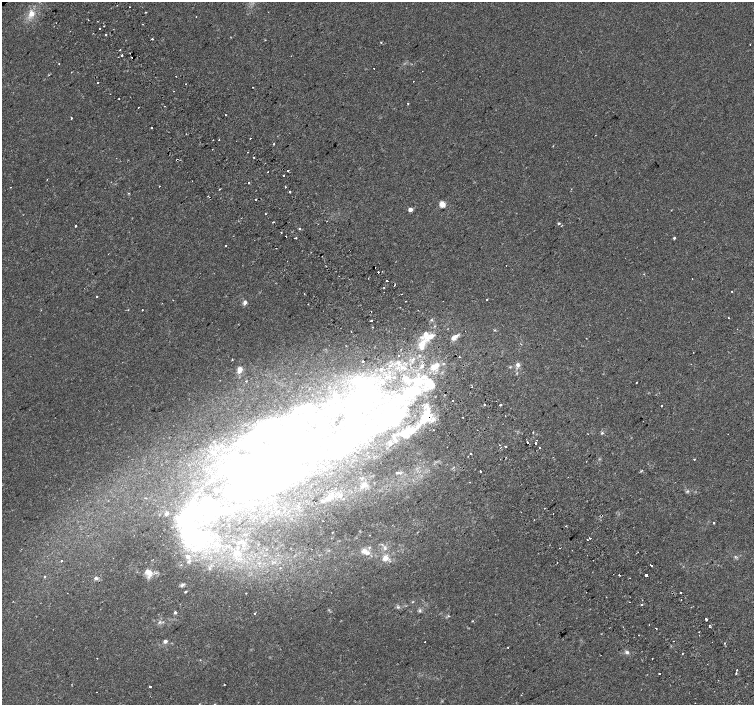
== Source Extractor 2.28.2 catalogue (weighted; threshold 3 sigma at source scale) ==
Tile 6 of 4 x 4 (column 2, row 2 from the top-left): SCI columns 1555-3057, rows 3063-4468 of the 6109 x 6061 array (HDU 1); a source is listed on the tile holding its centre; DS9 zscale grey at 2 x 2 block average (1 PNG px = mean of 2 x 2 image px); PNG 756 x 707 px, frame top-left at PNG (2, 2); no overlay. Shown black and unused: <1% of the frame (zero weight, under 2 of 3 exposures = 3% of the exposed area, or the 3 px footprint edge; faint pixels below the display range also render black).
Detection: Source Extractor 2.28.2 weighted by HDU 2 'WHT'; one run over the whole footprint, this tile lists its part. Background 0.0152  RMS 0.0034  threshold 0.0152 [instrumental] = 3 sigma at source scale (4.5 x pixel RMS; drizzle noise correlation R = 1.50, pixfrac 1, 0.0396/0.0396 arcsec/px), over >= 5 px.
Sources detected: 246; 21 inside a brighter object's white glare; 18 cosmic-ray / hot-pixel residue — not listed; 1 coinciding with a brighter row at this scale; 20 inside a brighter listed object's ellipse — not listed separately; the other 186 listed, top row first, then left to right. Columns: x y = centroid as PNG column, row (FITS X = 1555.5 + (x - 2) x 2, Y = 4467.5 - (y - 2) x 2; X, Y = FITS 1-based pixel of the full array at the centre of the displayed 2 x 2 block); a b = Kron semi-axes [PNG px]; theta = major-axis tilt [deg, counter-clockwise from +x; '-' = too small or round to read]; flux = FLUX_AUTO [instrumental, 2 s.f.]
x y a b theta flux
117 5 2 2 - 0.3
129 7 2 2 - 0.35
145 12 3 2 - 0.41
31 14 9 7 66 6.7
196 17 2 2 - 1.2
88 20 2 2 - 0.4
104 26 2 2 - 0.4
99 29 2 2 - 1.2
106 34 2 2 - 2.1
152 39 2 2 - 2.2
381 42 2 2 - 0.85
750 44 2 2 - 0.48
120 50 2 2 - 2.1
122 55 2 2 - 1.3
131 57 2 2 - 1.1
59 64 2 2 - 0.35
374 68 2 2 - 3.3
176 76 2 2 - 0.95
98 82 2 2 - 1.5
185 84 2 2 - 0.38
253 87 2 2 - 0.67
110 94 2 2 - 0.34
408 103 2 2 - 0.56
138 107 2 2 - 1
71 118 2 2 - 5.9
151 128 2 2 - 2.3
250 138 2 2 - 1.1
213 140 2 2 - 0.86
219 140 2 2 - 0.44
274 144 2 2 - 0.55
553 146 3 2 - 0.38
288 171 2 2 - 0.72
268 172 2 2 - 1.7
283 175 2 2 - 1.8
249 182 2 2 - 1
159 186 2 2 - 2.1
11 187 2 2 - 0.28
285 187 2 2 - 0.73
219 189 2 2 - 1.6
290 192 2 2 - 1.9
255 200 2 2 - 0.91
442 204 3 3 - 20
410 210 3 2 - 7.3
266 214 2 2 - 1.5
273 222 2 2 - 1.1
559 223 2 2 - 1.3
75 226 2 2 - 8.8
299 229 2 2 - 2
286 236 2 2 - 1.7
296 238 2 2 - 1
674 238 2 2 - 1.1
226 246 2 2 - 2.9
506 265 2 2 - 0.5
375 267 2 2 - 1.6
378 272 2 2 - 0.93
692 279 2 2 - 0.24
387 281 2 2 - 3.1
384 288 2 2 - 0.73
731 291 2 2 - 0.59
304 294 2 2 - 1
97 297 2 2 - 2.8
173 300 2 2 - 0.45
487 300 2 2 - 0.78
245 302 5 5 - 2.3
128 310 2 2 - 0.63
142 310 2 2 - 1.2
728 318 2 2 - 0.96
371 320 2 2 - 2.7
431 320 3 3 - 0.72
372 327 2 2 - 0.65
495 330 3 2 - 0.62
431 336 9 6 26 7.3
454 337 10 4 39 4.3
421 346 13 10 89 12
693 352 2 2 - 0.23
399 356 2 2 - 1.2
459 357 2 2 - 1.2
232 359 2 2 - 0.6
413 359 5 3 - 1.8
363 361 2 2 - 1.3
398 363 7 4 -66 2.2
518 365 6 5 - 2.6
402 367 6 3 -2 2.4
421 367 6 3 29 2
435 367 14 7 31 11
240 369 7 5 68 4.9
387 377 4 2 - 0.91
358 378 4 3 - 1.7
405 378 8 7 - 4.8
246 381 2 2 - 0.93
636 382 2 2 - 0.44
428 383 13 8 -45 18
414 391 16 10 5 25
388 397 6 4 49 2.4
367 398 27 10 49 31
452 401 2 2 - 0.94
484 404 2 2 - 1.2
500 405 2 2 - 0.72
426 406 8 6 35 3.6
661 406 2 2 - 3.6
332 408 15 7 46 8.1
395 416 23 18 32 80
463 417 2 2 - 0.72
488 417 2 2 - 0.25
425 418 13 10 43 20
321 422 6 5 - 2.6
408 431 10 7 20 10
533 432 2 2 - 0.46
602 433 4 3 - 1.1
340 440 16 13 -5 35
396 440 7 4 -37 1.6
537 440 2 2 - 0.69
527 442 2 2 - 7.2
535 443 2 2 - 32
390 444 4 3 - 1.2
501 447 2 2 - 1.3
505 447 2 2 - 3.9
539 448 2 2 - 1.3
212 452 8 3 -3 1.7
471 454 2 2 - 1.9
694 459 2 2 - 0.84
321 467 2 2 - 0.44
273 469 55 31 38 410
480 471 2 2 - 3.6
397 473 7 2 16 1.1
469 482 2 2 - 0.39
364 486 6 4 29 2.8
687 491 4 3 - 1.2
341 496 5 3 - 1.9
329 498 10 7 27 5.7
166 514 7 3 34 1.7
534 520 2 2 - 0.7
323 521 2 2 - 0.27
714 523 2 2 - 0.91
566 526 2 2 - 0.81
369 535 2 2 - 0.47
192 537 37 25 82 87
590 538 2 2 - 1.2
587 540 2 2 - 1.3
217 543 5 5 - 2.4
385 548 5 4 - 1.5
572 550 2 2 - 0.32
364 551 8 6 -23 4.5
638 552 2 2 - 0.45
237 553 7 6 - 3.6
735 557 3 2 - 0.74
385 558 8 7 - 5.1
61 561 2 2 - 2.6
557 562 2 2 - 0.68
651 565 3 2 - 2.8
149 572 11 7 -43 6.9
619 575 2 2 - 2.9
646 575 2 2 - 13
45 577 3 2 - 0.74
96 578 4 4 - 1.9
182 585 6 4 34 1.6
186 592 4 2 - 0.69
681 593 2 2 - 6.5
13 601 2 2 - 0.41
412 602 3 2 - 0.49
630 602 2 2 - 1.6
642 604 2 2 - 2.8
398 607 4 3 - 1.2
420 610 5 3 - 1.2
175 612 4 4 - 1.2
254 613 2 2 - 0.75
706 619 3 2 - 2.5
472 621 3 2 - 0.52
159 622 5 3 - 1.2
710 625 2 2 - 1.2
656 628 2 2 - 1.9
638 635 2 2 - 0.49
165 641 4 4 - 2.3
674 641 2 2 - 1.1
725 643 2 2 - 0.43
508 647 2 2 - 0.61
627 652 5 4 - 1.8
682 654 2 2 - 3.9
97 658 2 2 - 0.51
652 659 2 2 - 0.69
737 670 2 2 - 1.5
736 673 2 2 - 0.8
659 674 2 2 - 1.3
224 685 2 2 - 0.4
150 687 2 2 - 4.7
214 704 3 2 - 0.48
Overlapping masked pixels (flux is a lower limit): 1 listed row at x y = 425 418
Isophote crosses this tile's border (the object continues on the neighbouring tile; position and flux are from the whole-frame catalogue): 1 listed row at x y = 214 704
Diffuse or blended objects may show on this block-average render without a row.